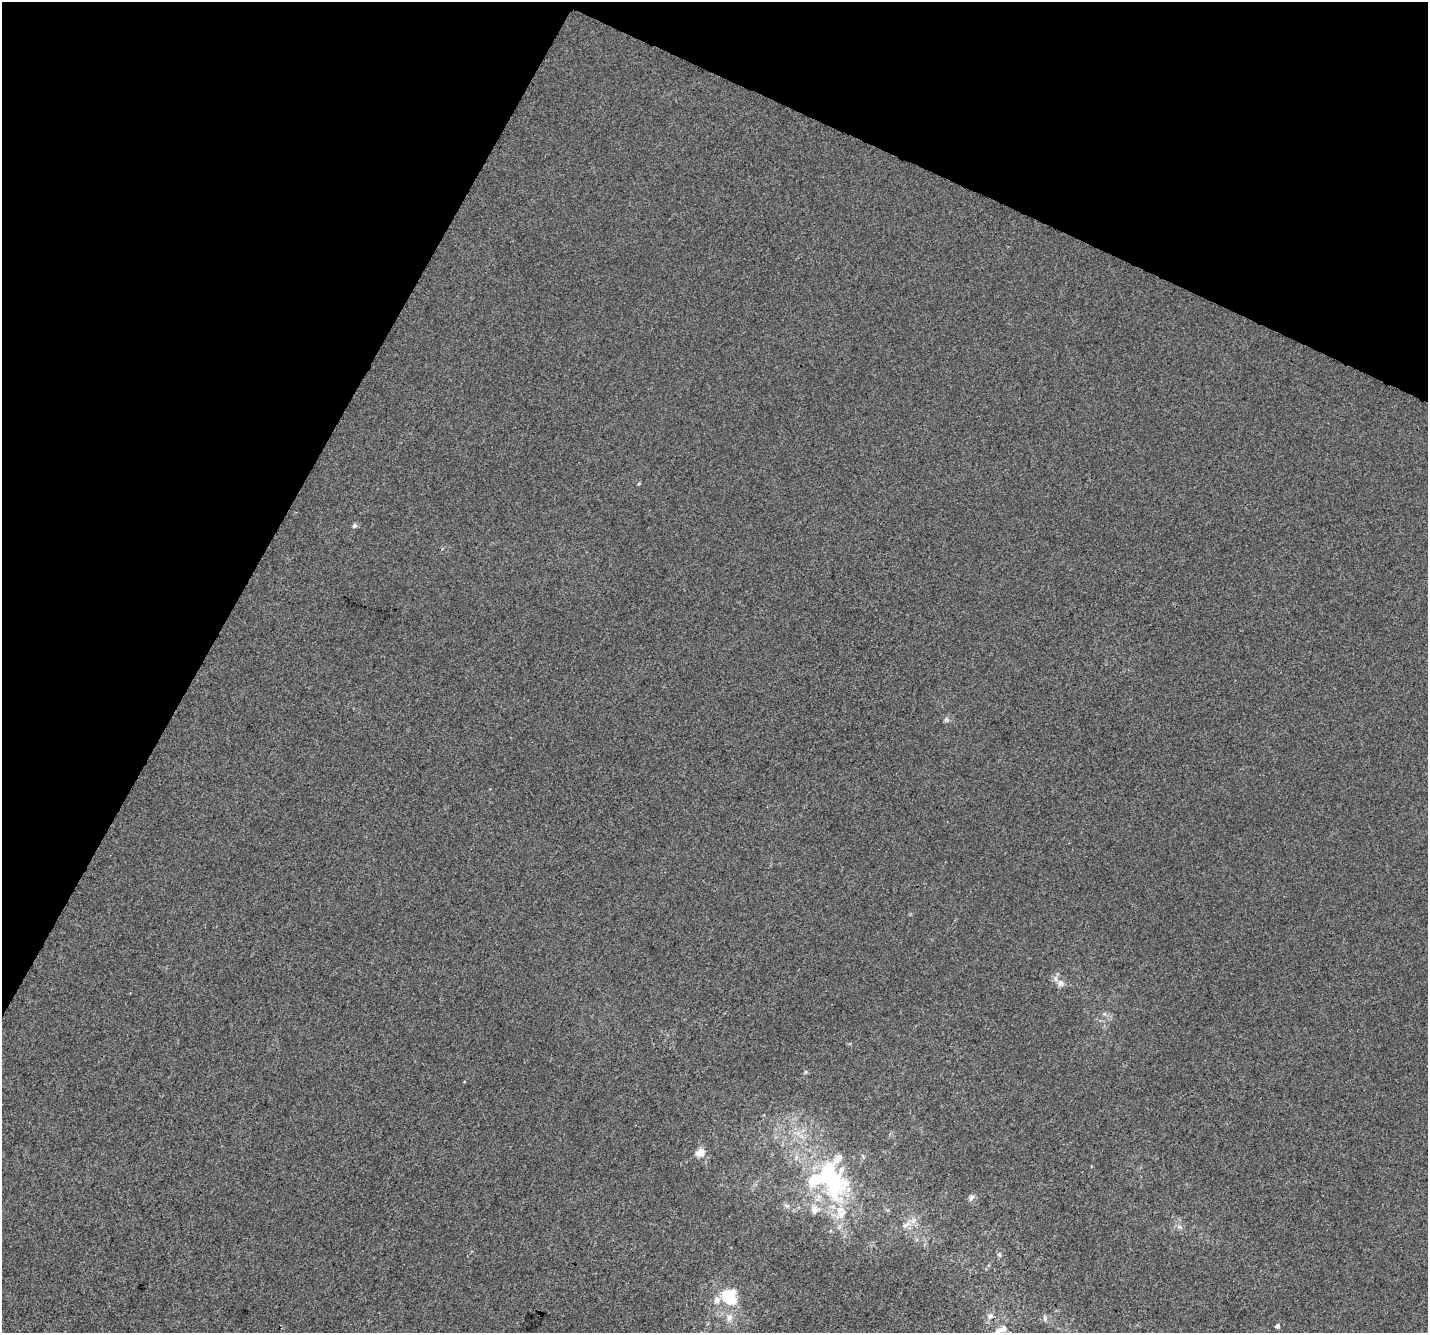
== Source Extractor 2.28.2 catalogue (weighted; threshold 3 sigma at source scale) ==
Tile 2 of 4 x 4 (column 2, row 1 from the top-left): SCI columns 1456-2881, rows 4245-5575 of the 5769 x 5893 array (HDU 1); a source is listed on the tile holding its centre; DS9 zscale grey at full resolution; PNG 1430 x 1335 px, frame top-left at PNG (2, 2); no overlay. Shown black and unused: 24% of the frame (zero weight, under 3 of 4 exposures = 5% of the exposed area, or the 3 px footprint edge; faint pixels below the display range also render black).
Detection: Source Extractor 2.28.2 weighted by HDU 2 'WHT'; one run over the whole footprint, this tile lists its part. Background -1.49e-04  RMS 0.0047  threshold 0.0211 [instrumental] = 3 sigma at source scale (4.5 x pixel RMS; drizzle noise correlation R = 1.50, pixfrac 1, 0.0396/0.0396 arcsec/px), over >= 5 px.
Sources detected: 24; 2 inside a brighter object's white glare — not listed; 4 inside a brighter listed object's ellipse — not listed separately; the other 18 listed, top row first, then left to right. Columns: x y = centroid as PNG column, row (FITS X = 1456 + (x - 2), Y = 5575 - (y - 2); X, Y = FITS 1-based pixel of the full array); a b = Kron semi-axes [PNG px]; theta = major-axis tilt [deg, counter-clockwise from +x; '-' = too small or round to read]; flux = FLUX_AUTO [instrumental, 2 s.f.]
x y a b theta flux
639 484 5 3 - 0.44
354 525 6 5 - 1.3
1060 983 9 8 - 2.7
805 1072 6 4 70 0.56
700 1153 13 10 28 3.7
796 1157 8 4 82 1.3
834 1190 50 32 45 43
971 1197 9 6 45 1.4
787 1206 7 6 - 1.1
906 1224 16 7 29 3.3
1179 1227 7 5 -19 1.2
999 1254 6 5 - 0.75
729 1297 18 15 -60 18
990 1316 9 7 39 2.1
729 1317 11 7 72 2.8
1045 1319 8 4 82 0.9
1277 1326 4 4 - 1.7
1003 1329 9 8 - 2.3